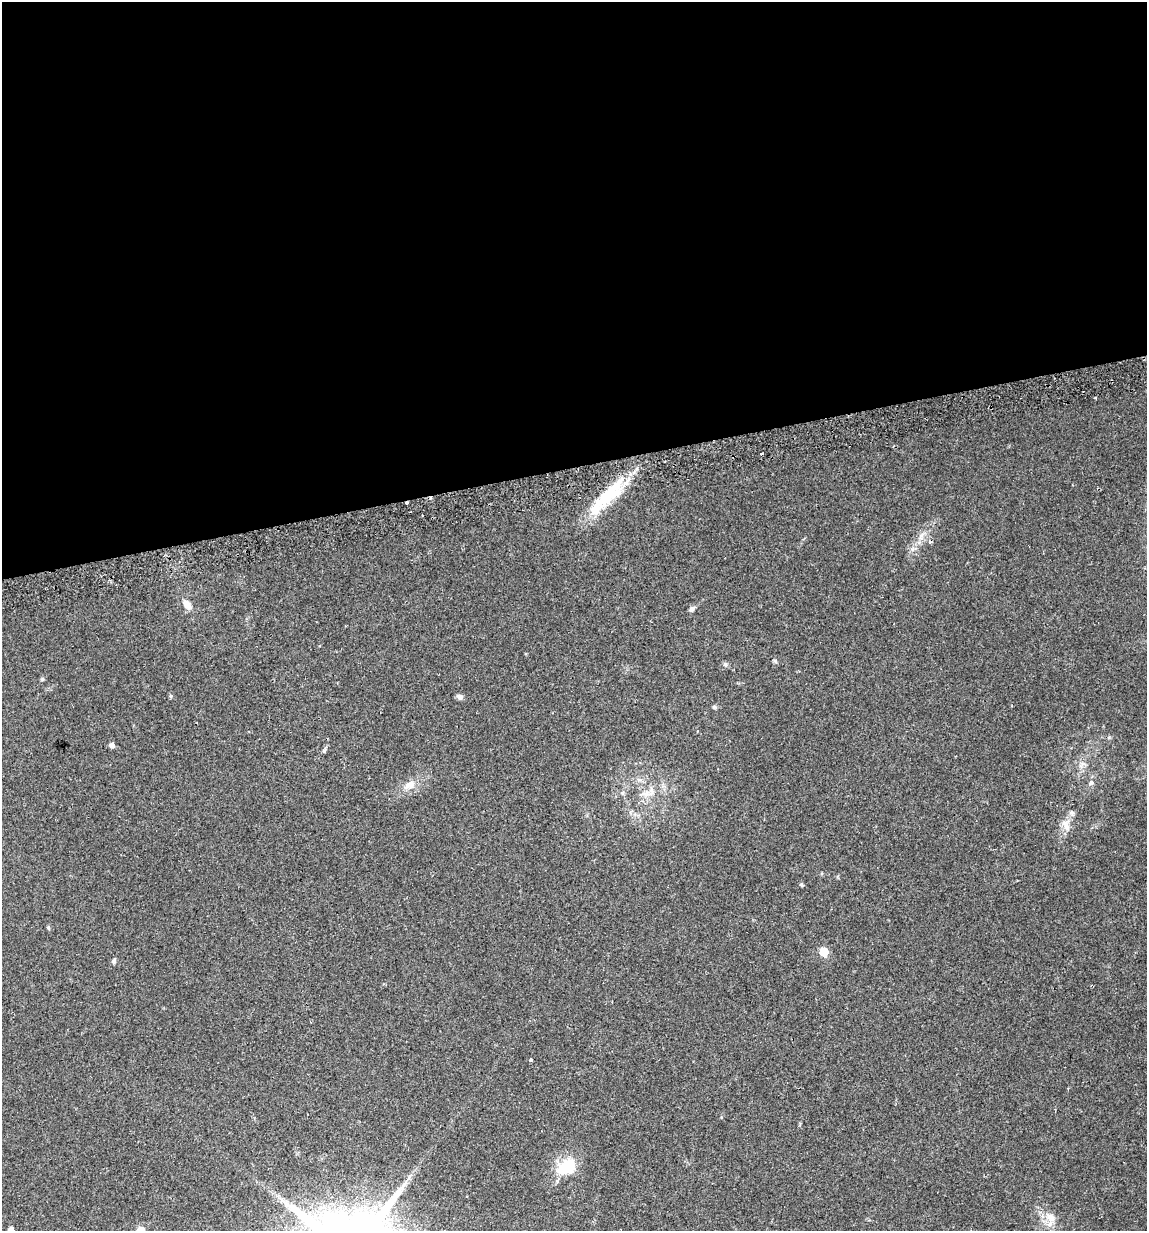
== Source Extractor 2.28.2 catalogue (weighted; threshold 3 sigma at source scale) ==
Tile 2 of 4 x 4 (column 2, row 1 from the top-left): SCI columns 1183-2327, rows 3721-4949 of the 4700 x 4980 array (HDU 1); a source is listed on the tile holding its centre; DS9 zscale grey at full resolution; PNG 1149 x 1233 px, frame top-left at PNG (2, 2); no overlay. Shown black and unused: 38% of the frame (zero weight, under 2 of 3 exposures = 2% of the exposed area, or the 3 px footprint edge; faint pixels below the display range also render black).
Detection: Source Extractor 2.28.2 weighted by HDU 2 'WHT'; one run over the whole footprint, this tile lists its part. Background 0.0534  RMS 0.0079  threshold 0.0354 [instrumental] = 3 sigma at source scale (4.5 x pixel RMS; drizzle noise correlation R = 1.50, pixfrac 1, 0.0396/0.0396 arcsec/px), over >= 5 px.
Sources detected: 27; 1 inside a brighter listed object's ellipse — not listed separately; the other 26 listed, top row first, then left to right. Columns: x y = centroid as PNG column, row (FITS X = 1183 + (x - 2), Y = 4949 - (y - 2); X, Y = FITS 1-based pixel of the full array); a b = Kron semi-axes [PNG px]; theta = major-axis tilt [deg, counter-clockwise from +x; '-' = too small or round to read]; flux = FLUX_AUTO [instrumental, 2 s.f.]
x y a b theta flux
761 453 3 3 - 3.3
606 497 44 19 42 38
406 503 3 2 - 4
921 536 9 6 62 3.3
187 605 13 8 -54 5.5
691 609 6 5 - 2.4
775 661 6 5 - 1.1
725 664 6 6 - 1.5
42 679 6 4 45 0.97
460 697 8 7 - 2.1
714 707 5 5 - 1
112 745 6 6 - 2.2
324 751 7 3 71 1.3
1083 764 7 4 -18 1.8
1091 783 8 6 46 2
410 785 17 10 32 7.2
645 794 15 7 -2 5.4
1067 827 15 7 -74 4.8
801 885 5 5 - 1.1
48 927 5 4 - 1.2
824 952 5 5 - 25
114 961 7 5 72 1.5
531 1060 3 3 - 2.9
566 1167 22 14 30 27
1051 1217 16 10 -47 7.9
11 1229 5 5 - 4
Overlapping masked pixels (flux is a lower limit): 1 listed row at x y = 406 503
Isophote crosses this tile's border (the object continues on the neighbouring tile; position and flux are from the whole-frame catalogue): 1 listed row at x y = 11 1229